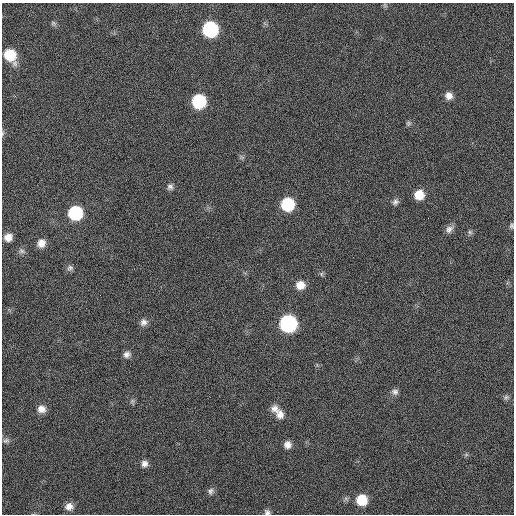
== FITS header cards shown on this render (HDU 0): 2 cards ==
NAXIS1  =                  512 / Axis length
NAXIS2  =                  512 / Axis length

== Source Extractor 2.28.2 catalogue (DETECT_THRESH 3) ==
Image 512 x 512 px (HDU 0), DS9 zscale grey, 1 PNG px = 1 image px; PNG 516 x 516 px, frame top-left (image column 1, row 512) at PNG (2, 3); no overlay
Background 48.9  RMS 5.1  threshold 15.3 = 3 sigma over >= 5 px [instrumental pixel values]
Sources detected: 40; all 40 listed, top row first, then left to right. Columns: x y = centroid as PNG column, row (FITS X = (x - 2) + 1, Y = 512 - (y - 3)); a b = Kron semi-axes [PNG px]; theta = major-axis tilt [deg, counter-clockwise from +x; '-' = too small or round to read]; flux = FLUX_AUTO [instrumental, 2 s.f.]
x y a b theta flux
385 5 7 5 -60 540
53 23 8 6 -32 740
210 29 10 10 - 40000
10 55 12 9 -55 12000
449 96 9 8 - 2300
199 101 10 9 - 25000
408 123 7 7 - 750
3 133 8 4 81 550
242 157 7 5 -31 660
170 187 8 7 - 1100
419 195 9 9 - 5600
395 202 9 7 31 1200
288 204 10 9 - 20000
75 213 10 9 - 27000
511 226 7 5 -86 680
449 229 11 8 44 1700
470 232 7 5 -45 700
8 237 9 9 - 2900
41 243 10 9 - 2800
22 251 10 7 -21 1200
70 268 9 8 - 1100
321 274 6 6 - 620
300 285 10 9 - 3700
144 322 9 8 - 1700
288 324 10 10 - 63000
127 354 9 8 - 1500
395 392 9 8 - 1300
506 397 8 6 54 820
132 401 7 6 - 710
41 409 10 9 - 2600
274 409 11 10 - 2200
280 414 11 10 - 2600
6 440 9 7 10 990
287 445 9 8 - 2100
466 455 7 4 19 530
144 464 8 8 - 1700
210 491 9 8 - 1200
362 500 10 10 - 9000
69 507 10 8 11 2300
267 512 7 6 - 1100
At the frame edge (FLAGS 8, measured only in part): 3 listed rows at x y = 3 133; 511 226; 267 512